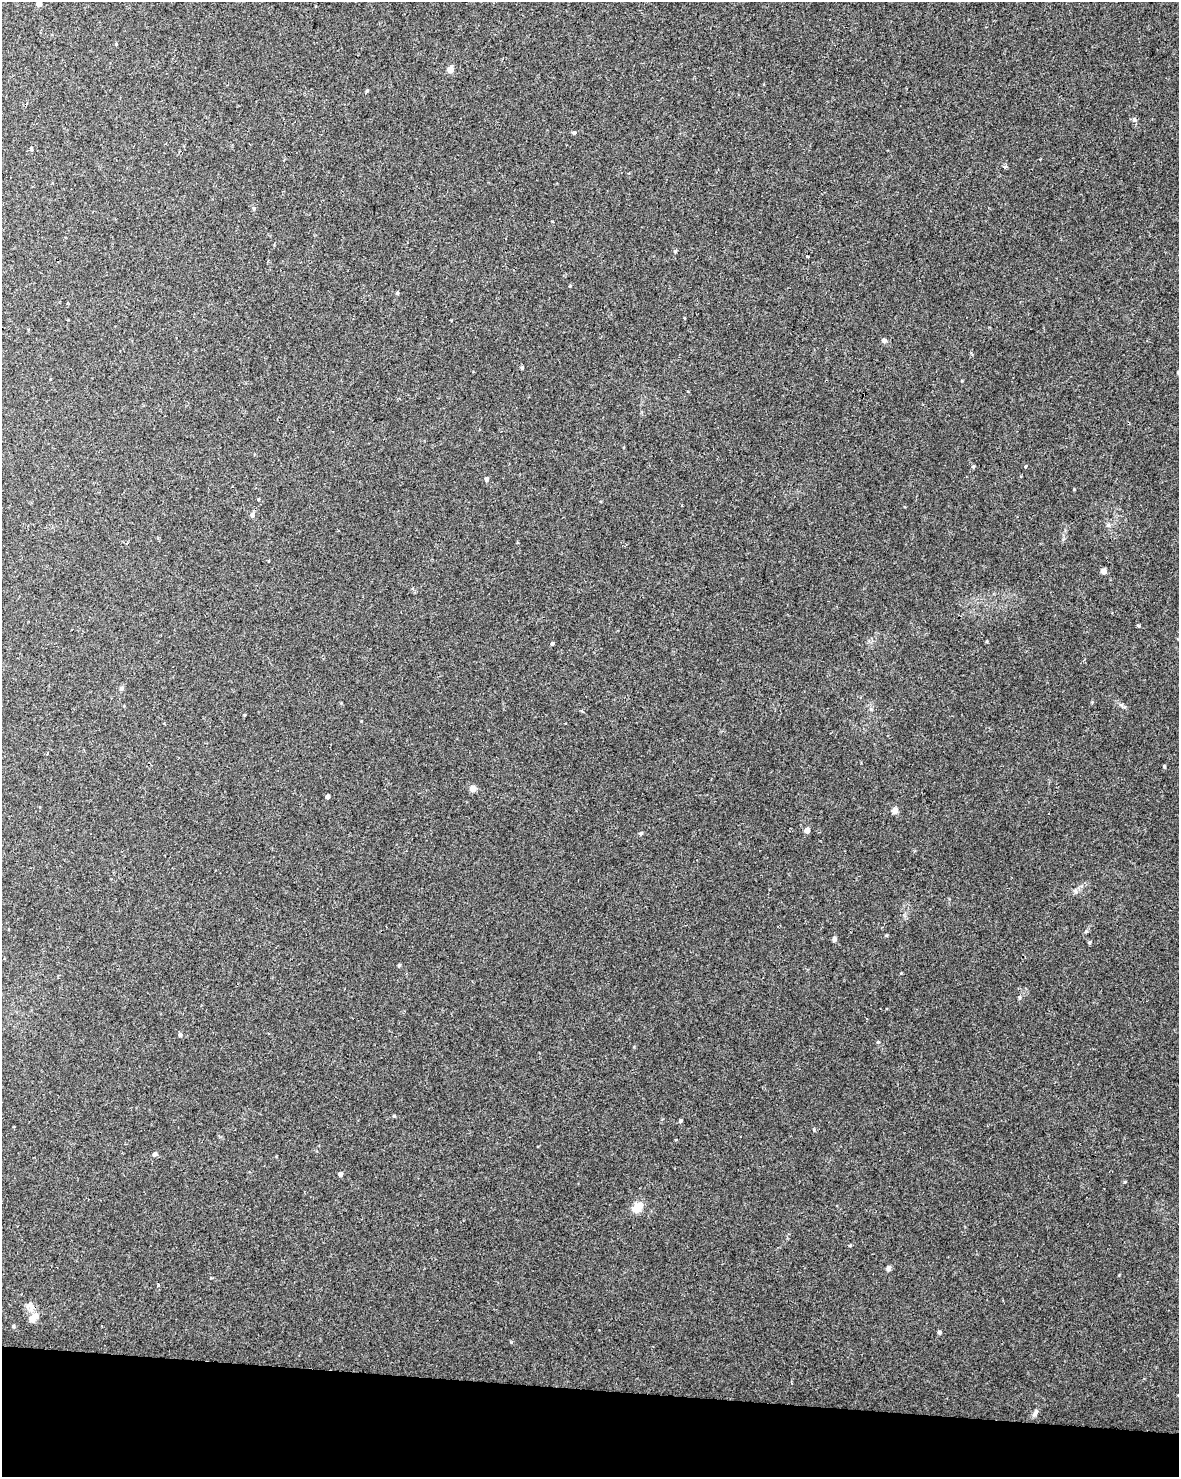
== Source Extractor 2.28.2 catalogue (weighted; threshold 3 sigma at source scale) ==
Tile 11 of 4 x 3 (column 3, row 3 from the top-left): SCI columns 2362-3538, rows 285-1759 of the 4715 x 4936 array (HDU 1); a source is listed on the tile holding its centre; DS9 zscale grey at full resolution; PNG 1181 x 1479 px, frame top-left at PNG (2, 2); no overlay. Shown black and unused: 6% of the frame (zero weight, under 2 of 3 exposures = <1% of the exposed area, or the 3 px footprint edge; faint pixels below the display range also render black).
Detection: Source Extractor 2.28.2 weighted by HDU 2 'WHT'; one run over the whole footprint, this tile lists its part. Background 0.045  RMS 0.0065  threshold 0.0291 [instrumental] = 3 sigma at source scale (4.5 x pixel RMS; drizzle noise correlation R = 1.50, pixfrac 1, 0.0396/0.0396 arcsec/px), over >= 5 px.
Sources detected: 52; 2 inside a brighter listed object's ellipse — not listed separately; the other 50 listed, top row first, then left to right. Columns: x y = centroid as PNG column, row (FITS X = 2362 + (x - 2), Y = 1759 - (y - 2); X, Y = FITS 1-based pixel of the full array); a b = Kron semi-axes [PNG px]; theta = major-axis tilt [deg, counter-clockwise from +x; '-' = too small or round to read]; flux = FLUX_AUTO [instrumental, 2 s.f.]
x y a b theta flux
39 4 5 5 - 3.3
116 44 4 4 - 0.63
450 69 5 4 - 7.8
367 91 5 4 - 0.73
1134 119 7 5 89 1.4
574 133 5 5 - 1.3
31 148 5 3 - 0.77
1005 167 5 3 - 0.78
253 208 7 4 -85 1
675 251 5 4 - 0.87
807 256 3 3 - 1.4
570 286 3 3 - 0.51
397 293 4 4 - 0.8
884 340 5 5 - 2.3
522 368 4 3 - 1.1
973 466 5 3 - 0.65
1025 466 4 3 - 0.64
486 479 4 4 - 2.1
252 515 7 6 - 1.9
1108 525 6 5 - 1.3
1103 571 5 5 - 3.3
1138 626 4 3 - 3.4
552 644 4 4 - 1.1
121 688 6 6 - 1.4
1164 766 5 4 - 0.84
472 788 7 7 - 3.7
327 796 4 4 - 2.2
895 810 5 5 - 4.8
807 830 5 5 - 4.2
640 833 6 4 41 0.92
886 935 5 3 - 0.67
834 939 5 5 - 1.9
1089 942 5 4 - 0.92
399 965 4 4 - 0.82
1020 997 6 4 71 0.81
180 1035 5 4 - 1.2
878 1042 5 4 - 0.62
394 1116 4 4 - 0.73
680 1121 5 4 - 0.94
814 1130 5 4 - 0.7
155 1154 5 5 - 1.9
341 1174 5 4 - 1.9
638 1207 13 8 44 8.7
850 1245 5 3 - 0.72
888 1268 5 4 - 2.3
29 1305 13 6 47 2.5
36 1315 10 10 - 3.7
13 1326 5 4 - 0.87
939 1332 4 4 - 1.4
1035 1413 11 5 57 2
Isophote crosses this tile's border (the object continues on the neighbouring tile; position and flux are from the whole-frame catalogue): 1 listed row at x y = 39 4
Unlisted compact peaks at least as high as the median listed source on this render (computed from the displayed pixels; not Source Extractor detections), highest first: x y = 1125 1182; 511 1342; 1086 931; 1074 489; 901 973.